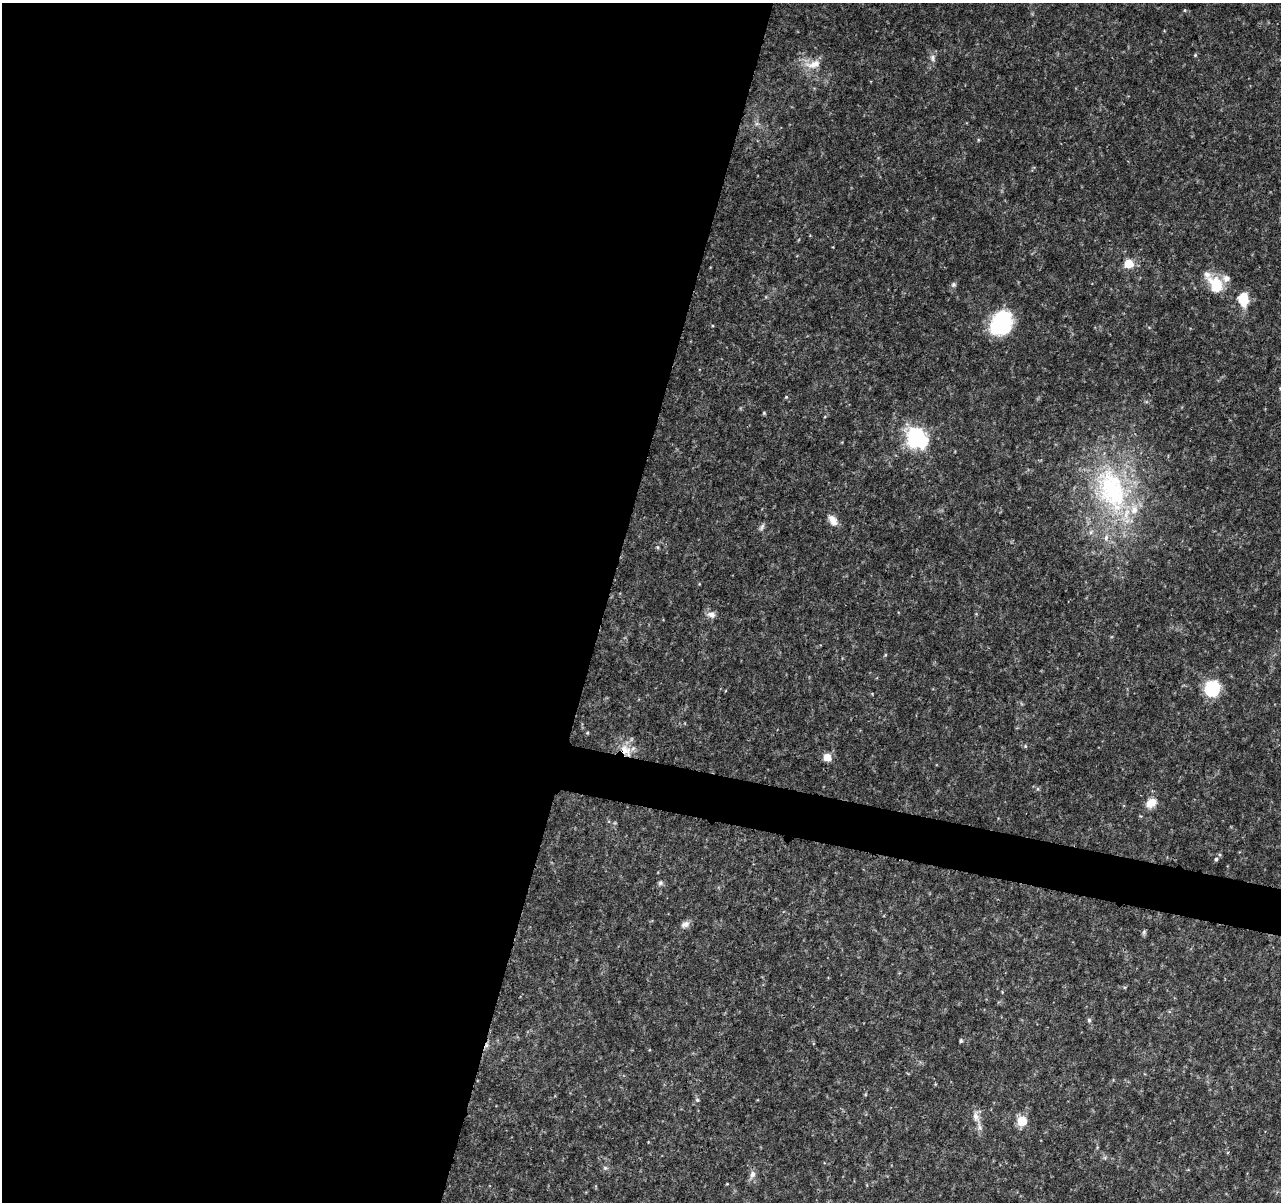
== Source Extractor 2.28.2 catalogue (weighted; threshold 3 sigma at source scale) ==
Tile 5 of 4 x 4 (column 1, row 2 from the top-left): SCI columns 7-1285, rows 2633-3832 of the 5138 x 5323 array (HDU 1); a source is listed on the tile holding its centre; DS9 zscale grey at full resolution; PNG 1283 x 1204 px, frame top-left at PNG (2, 3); no overlay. Shown black and unused: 50% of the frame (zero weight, under 3 of 4 exposures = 1% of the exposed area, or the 3 px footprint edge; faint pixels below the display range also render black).
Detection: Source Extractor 2.28.2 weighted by HDU 2 'WHT'; one run over the whole footprint, this tile lists its part. Background 0.0536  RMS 0.0045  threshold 0.0204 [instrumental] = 3 sigma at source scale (4.5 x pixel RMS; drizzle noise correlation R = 1.50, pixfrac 1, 0.0396/0.0396 arcsec/px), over >= 5 px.
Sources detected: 36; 4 inside a brighter listed object's ellipse — not listed separately; the other 32 listed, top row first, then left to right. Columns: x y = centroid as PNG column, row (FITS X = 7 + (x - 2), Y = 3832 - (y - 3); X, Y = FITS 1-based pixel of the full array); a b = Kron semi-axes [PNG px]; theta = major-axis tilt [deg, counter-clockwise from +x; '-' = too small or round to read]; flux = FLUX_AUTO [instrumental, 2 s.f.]
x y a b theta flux
1185 10 5 3 - 0.4
1195 55 4 4 - 0.43
932 58 10 7 -89 1.8
814 64 24 11 12 6.4
1129 263 6 6 - 13
1216 284 22 16 -63 12
953 285 6 6 - 0.94
1243 299 15 11 -90 10
1001 323 29 22 54 29
786 397 4 4 - 0.4
764 413 4 4 - 0.49
917 438 8 7 - 220
1112 489 70 41 -71 78
833 520 15 9 -57 3.9
762 527 11 3 69 1
711 615 12 8 -15 2.4
1212 688 9 9 - 41
587 733 5 3 - 0.44
626 750 19 11 -40 7.4
827 757 5 5 - 11
1151 803 14 10 38 5
1216 859 5 4 - 0.84
660 883 7 6 - 1.1
685 924 12 8 26 2.3
1144 932 7 4 71 0.8
1089 1020 6 5 - 0.82
961 1041 5 4 - 0.72
697 1100 5 4 - 0.7
976 1116 16 9 -71 3.7
1022 1121 5 5 - 23
605 1168 6 4 -43 0.79
752 1174 12 7 72 2.2
Overlapping masked pixels (flux is a lower limit): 1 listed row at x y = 626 750